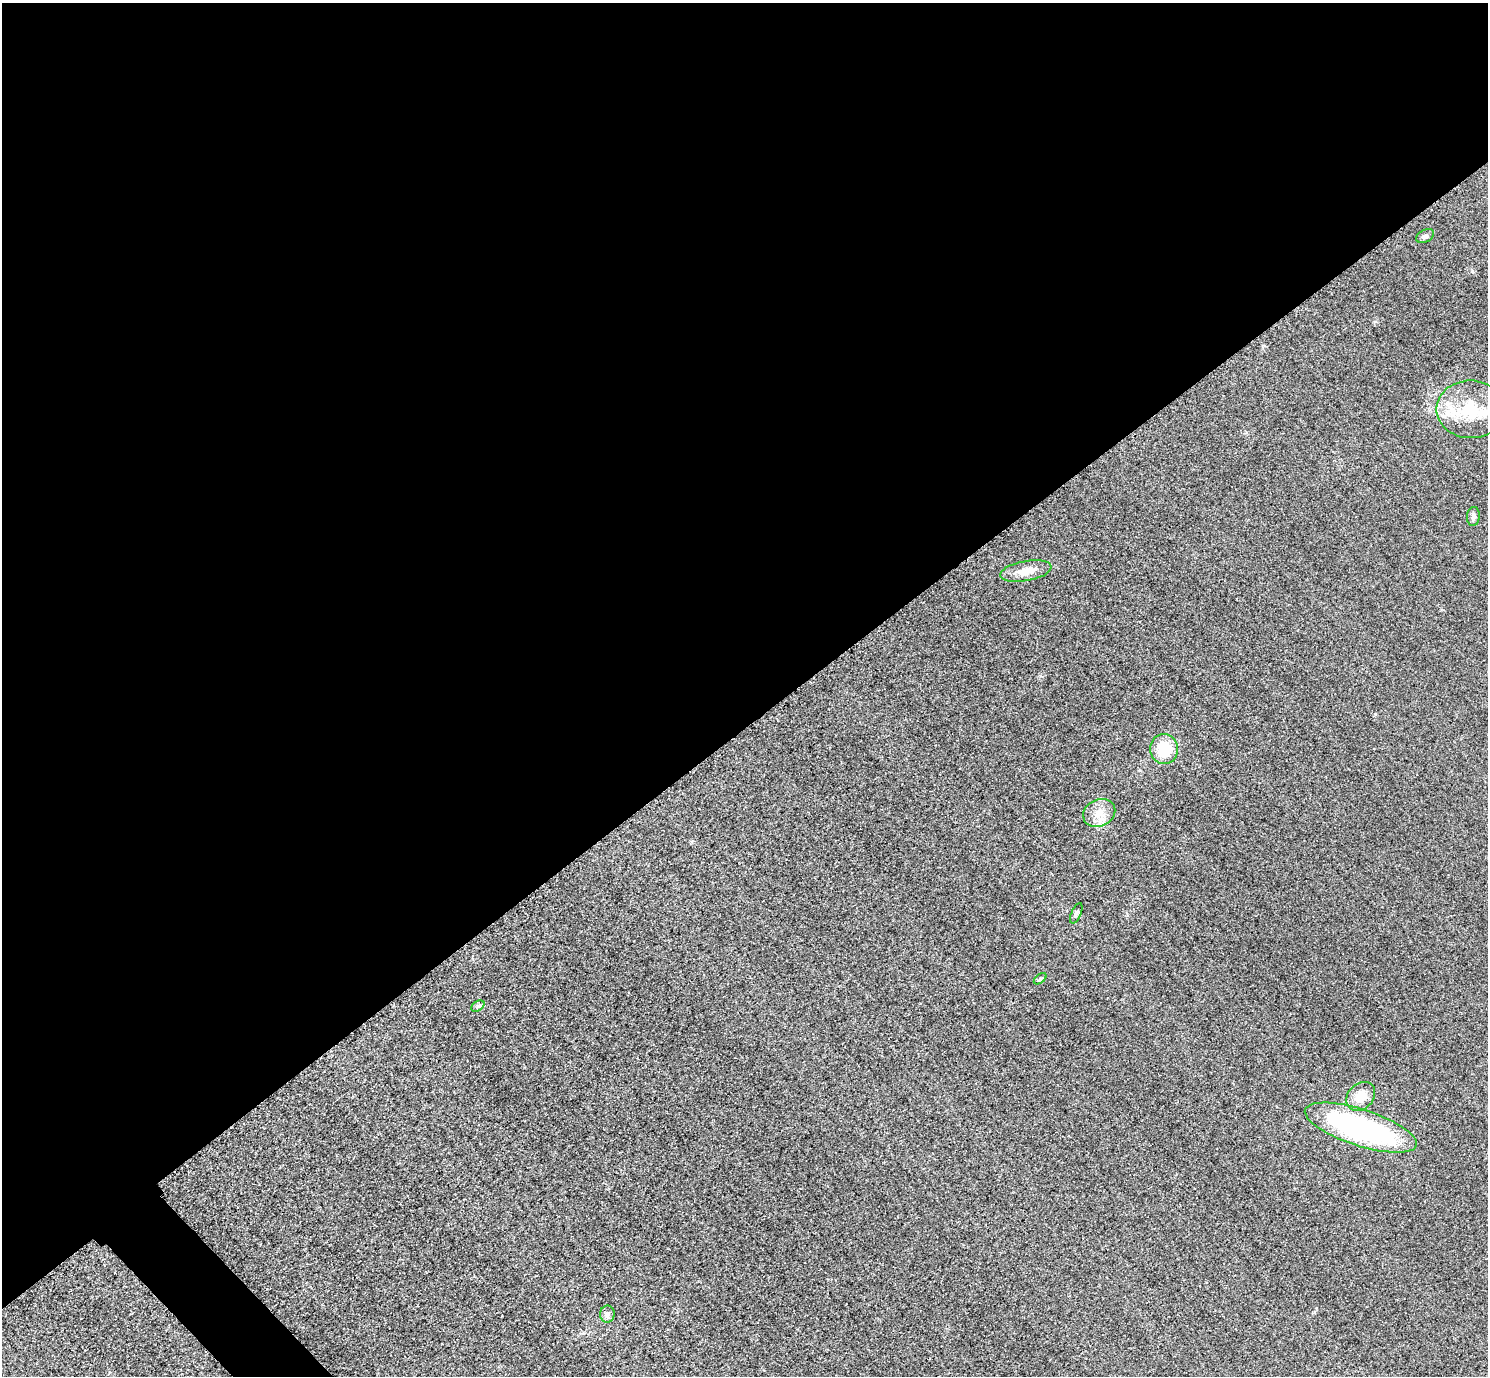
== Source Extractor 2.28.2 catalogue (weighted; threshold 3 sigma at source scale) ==
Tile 2 of 4 x 4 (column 2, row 1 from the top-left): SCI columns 1518-3003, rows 4304-5677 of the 6005 x 6003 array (HDU 1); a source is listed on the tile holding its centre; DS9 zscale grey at full resolution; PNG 1490 x 1378 px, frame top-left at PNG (2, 3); each listed source drawn as its Kron ellipse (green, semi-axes under 4 px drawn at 4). Shown black and unused: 54% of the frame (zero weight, under 3 of 4 exposures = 3% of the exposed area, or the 3 px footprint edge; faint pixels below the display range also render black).
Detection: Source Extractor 2.28.2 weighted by HDU 2 'WHT'; one run over the whole footprint, this tile lists its part. Background 0.0531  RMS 0.016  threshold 0.0724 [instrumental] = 3 sigma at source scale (4.5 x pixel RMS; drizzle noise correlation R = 1.50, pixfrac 1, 0.05/0.05 arcsec/px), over >= 5 px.
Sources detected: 12; all 12 listed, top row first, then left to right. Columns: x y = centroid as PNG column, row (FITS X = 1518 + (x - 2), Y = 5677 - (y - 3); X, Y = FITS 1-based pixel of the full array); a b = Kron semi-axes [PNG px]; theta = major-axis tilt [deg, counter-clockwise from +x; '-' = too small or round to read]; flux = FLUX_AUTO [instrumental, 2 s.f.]
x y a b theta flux
1425 236 9 6 27 4.8
1470 409 34 29 0 83
1473 516 9 6 84 4.7
1026 571 26 10 10 20
1164 749 15 14 - 48
1099 813 17 13 25 21
1076 913 11 5 67 3.7
1040 979 7 4 38 2.5
478 1006 7 4 34 3.1
1361 1096 16 12 45 25
1361 1128 58 18 -18 320
607 1314 8 7 - 5.1
Unlisted compact peaks at least as high as the median listed source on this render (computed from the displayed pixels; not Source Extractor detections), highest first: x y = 1375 714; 1472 271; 1314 1312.